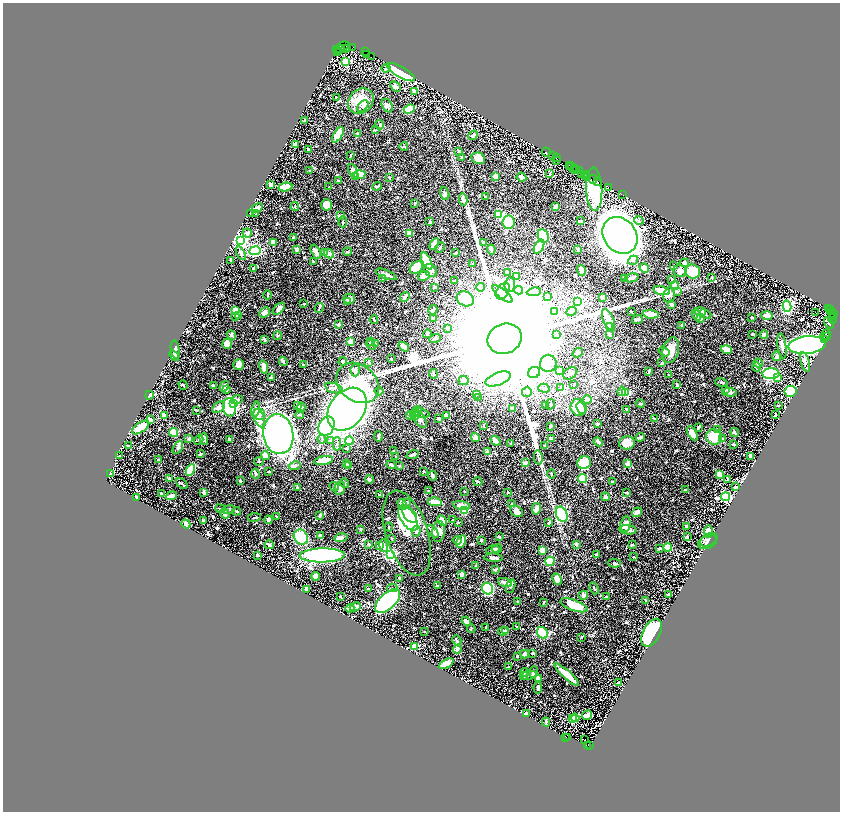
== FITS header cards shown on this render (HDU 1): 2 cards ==
NAXIS1  =                 1675
NAXIS2  =                 1619

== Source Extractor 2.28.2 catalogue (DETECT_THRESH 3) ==
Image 1675 x 1619 px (HDU 1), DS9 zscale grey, zoomed out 1/2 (1 PNG px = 2 x 2 image px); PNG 842 x 814 px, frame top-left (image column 2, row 1618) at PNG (3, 3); each listed source drawn as its Kron ellipse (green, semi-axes under 4 px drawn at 4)
Background 1.29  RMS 0.022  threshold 0.0646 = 3 sigma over >= 5 px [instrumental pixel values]
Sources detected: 854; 47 cannot appear on this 1/2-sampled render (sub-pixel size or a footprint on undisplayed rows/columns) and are neither listed nor drawn; of the other 807, the 500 brightest by FLUX_AUTO listed and drawn (307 fainter detections omitted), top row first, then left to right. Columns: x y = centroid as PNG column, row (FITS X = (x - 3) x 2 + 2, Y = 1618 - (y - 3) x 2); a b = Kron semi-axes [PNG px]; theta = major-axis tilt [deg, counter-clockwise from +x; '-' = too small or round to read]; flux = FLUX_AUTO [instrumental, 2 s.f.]
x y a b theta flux
343 46 6 3 19 170
353 47 2 1 - 150
345 48 3 2 - 400
337 49 2 2 - 240
340 49 5 2 - 290
347 49 2 1 - 53
337 52 3 2 - 40
365 52 3 2 - 93
366 54 2 1 - 130
371 57 3 1 - 300
346 61 3 3 - 460
386 68 4 4 - 7.5
401 72 16 5 -30 500
395 86 6 3 -44 31
414 91 4 2 - 18
336 97 2 2 - 4.9
361 101 14 11 44 96
363 106 7 3 46 8.1
387 106 7 5 -59 12
409 109 6 3 22 170
305 121 3 2 - 3.8
379 125 5 3 - 6.1
375 130 4 2 - 3.9
358 134 4 3 - 8.5
338 135 9 4 57 56
473 135 5 4 - 9.8
295 144 4 2 - 39
404 146 4 3 - 3.9
309 149 3 2 - 5.2
458 151 3 2 - 5.2
546 152 4 1 - 230
350 155 3 2 - 4.7
552 156 2 1 - 170
462 158 3 3 - 9.4
478 158 7 5 -21 62
556 158 2 2 - 180
556 160 3 1 - 80
569 165 2 1 - 110
571 166 3 1 - 350
573 168 6 2 -63 760
575 168 2 1 - 150
576 169 2 1 - 370
310 171 2 2 - 7.5
353 171 7 3 -67 25
579 171 3 1 - 640
550 174 4 2 - 9.5
582 174 3 1 - 320
586 174 2 1 - 460
360 175 6 3 6 76
585 175 2 1 - 420
355 176 3 2 - 4.9
496 176 2 2 - 79
389 177 3 2 - 3.8
521 177 5 3 - 16
587 178 2 1 - 190
593 179 4 2 - 430
338 181 2 2 - 6.3
598 181 3 2 - 680
270 184 4 3 - 12
377 186 5 2 - 9.2
285 187 7 3 11 59
329 187 2 2 - 4.4
609 188 2 2 - 74
594 189 21 8 -87 350
445 193 7 4 -72 10
622 194 3 1 - 54
485 197 3 2 - 9.9
463 200 6 4 -78 17
415 203 3 2 - 5.9
327 205 5 5 - 65
295 206 4 3 - 4.5
555 207 3 3 - 23
257 208 6 3 28 31
251 213 3 2 - 3.7
256 214 4 2 - 4.4
499 214 3 3 - 200
340 216 4 3 - 12
580 221 3 2 - 13
639 221 5 3 - 5.6
343 222 5 3 - 6.8
430 222 3 2 - 8.5
509 222 6 6 - 210
247 233 5 4 - 10
409 234 4 3 - 47
620 235 19 16 -52 13000
543 236 7 5 -63 240
293 238 4 2 - 11
240 240 4 3 - 1800
273 243 3 3 - 26
483 243 3 2 - 5.2
434 244 6 3 61 48
440 247 5 2 - 4.1
539 247 7 3 60 140
297 249 3 3 - 21
491 249 5 3 - 9.3
578 249 4 2 - 7.5
255 251 6 4 9 200
316 252 7 3 -63 18
324 252 2 2 - 21
347 252 4 3 - 6.1
241 253 7 3 -61 12
329 253 5 3 - 12
456 253 3 2 - 8.6
231 260 2 2 - 7.2
633 260 5 4 - 8
427 261 9 4 -63 130
313 262 2 2 - 4.7
473 263 3 2 - 4.2
684 263 5 3 - 9.4
674 265 3 2 - 4.7
253 268 3 3 - 6.7
416 268 7 5 41 96
644 268 5 4 - 33
431 270 7 5 -41 21
581 270 5 3 - 27
680 271 7 6 - 24
508 272 3 3 - 3.7
693 272 8 7 - 140
386 274 11 3 -22 19
424 276 6 4 24 27
516 276 3 2 - 8.6
711 277 2 2 - 5.1
624 278 3 2 - 7.9
631 278 7 3 14 16
383 279 3 2 - 6.9
671 279 4 2 - 5.2
454 281 3 3 - 5.9
510 285 7 5 85 24
675 285 4 3 - 45
435 287 4 3 - 5.5
481 287 4 3 - 26
519 290 4 4 - 20
661 290 8 3 -14 76
503 291 9 6 55 27
534 292 7 4 6 19
678 292 4 3 - 4
503 294 12 4 -40 21
267 295 5 2 - 4.3
669 295 7 6 - 12
547 296 4 3 - 6.2
405 297 5 3 - 13
602 297 3 3 - 12
349 299 6 5 - 16
465 299 9 7 -26 180
347 302 4 3 - 4.1
577 302 3 3 - 780
304 304 2 2 - 4.1
672 304 3 2 - 20
787 306 6 4 -76 560
319 308 5 2 - 4.5
279 309 7 4 45 17
829 309 2 1 - 1900
236 310 3 3 - 130
433 310 5 2 - 5.2
831 310 2 1 - 110
571 311 5 3 - 17
555 312 3 3 - 4.8
631 312 2 2 - 7.1
700 312 5 4 - 20
816 312 2 1 - 7.9
264 313 6 4 43 17
832 313 5 4 - 2700
651 314 8 3 -6 39
705 314 6 3 -25 5.6
238 315 4 3 - 25
696 315 6 4 -59 8.5
235 316 3 2 - 7.6
767 316 5 3 - 40
752 317 2 2 - 5.5
834 317 3 2 - 890
433 318 2 2 - 14
700 318 4 3 - 15
637 319 5 2 - 5.8
833 319 4 3 - 620
374 320 4 2 - 5.1
608 320 12 5 -67 33
829 323 6 2 -54 16
338 325 3 2 - 20
682 325 3 3 - 5.2
609 326 4 3 - 7.6
448 328 3 2 - 4.2
427 334 4 2 - 6.5
609 334 4 2 - 8.1
753 334 4 2 - 6.8
825 334 5 2 - 380
231 335 5 3 - 6.5
557 335 4 3 - 6.1
764 335 4 3 - 10
278 336 4 3 - 3.7
826 337 2 2 - 300
435 338 6 3 16 7.3
505 339 17 15 21 370000
824 339 2 2 - 120
265 340 4 3 - 5.6
371 341 3 3 - 5.9
351 342 3 3 - 18
375 343 3 2 - 4.5
227 344 5 4 - 50
371 345 5 2 - 6.4
807 345 19 9 5 2700
782 346 12 3 -81 13
404 347 6 4 -33 29
175 350 9 3 -81 31
671 350 13 8 73 35
726 350 5 3 - 47
664 352 6 3 -35 14
578 353 5 3 - 4.6
174 356 6 3 -52 21
777 356 5 4 - 9.4
391 359 2 2 - 4.9
283 361 4 2 - 9.8
343 362 4 3 - 12
369 362 2 2 - 17
805 362 10 4 -74 12
548 363 8 8 - 28
662 363 3 3 - 5.5
758 363 5 3 - 8.8
239 365 5 5 - 25
303 365 3 2 - 4.4
264 367 7 3 -79 39
756 367 5 3 - 7.8
355 370 6 4 -89 12
559 370 4 3 - 18
649 371 4 2 - 10
534 373 6 5 - 21
570 373 7 5 37 11
433 374 5 3 - 6.7
771 374 8 5 2 300
669 375 3 2 - 6.3
271 378 3 3 - 12
777 378 4 3 - 19
498 379 13 6 21 32
464 381 5 4 - 17
721 382 6 3 -16 4.8
358 383 23 18 -39 250
574 384 2 2 - 11
183 385 5 1 - 3.7
677 385 4 2 - 5.1
213 386 3 2 - 11
224 386 6 3 58 12
334 388 9 5 -16 16
544 388 6 3 -17 7.2
560 388 4 3 - 5
226 390 4 3 - 7.8
726 390 3 3 - 4.2
379 391 4 3 - 5.1
622 391 5 3 - 22
791 391 6 5 - 290
527 392 5 5 - 8.5
626 392 3 3 - 190
730 392 7 3 -4 12
476 394 4 3 - 4
149 395 4 2 - 27
478 398 3 2 - 6.3
587 399 4 3 - 22
237 400 6 3 16 22
640 403 5 2 - 4
233 404 4 3 - 23
550 404 5 2 - 5
298 405 3 2 - 15
546 405 4 2 - 6.1
778 405 2 2 - 7.1
219 407 7 4 39 23
230 407 9 6 -82 390
579 407 8 8 - 160
301 408 5 3 - 6.6
512 408 3 2 - 5.3
581 408 6 4 -66 59
255 409 8 4 78 13
347 409 23 17 54 2800
626 409 3 3 - 4.3
197 410 4 2 - 5.3
416 411 6 4 42 41
421 413 9 4 -15 11
259 414 6 5 - 16
164 415 4 3 - 25
299 415 4 1 - 4.5
411 415 5 3 - 9.2
414 415 5 4 - 9.7
775 415 2 2 - 4
447 416 4 3 - 17
259 418 9 5 -68 24
439 418 3 2 - 12
654 418 4 2 - 3.7
420 419 10 5 -60 15
151 420 3 3 - 29
598 424 4 3 - 4.7
484 425 4 2 - 3.9
326 426 10 7 63 200
551 426 3 2 - 5.9
141 427 10 4 35 110
698 427 4 3 - 4.7
717 430 4 4 - 4.6
173 432 4 4 - 120
735 432 4 2 - 6
692 433 8 4 -60 41
278 434 20 15 -82 2600
378 436 5 2 - 6.6
640 437 4 2 - 14
714 437 8 7 - 90
189 438 3 3 - 8
475 438 4 4 - 29
552 438 3 2 - 19
723 438 4 3 - 4.9
204 439 6 4 -88 14
229 439 3 3 - 6.4
322 439 4 3 - 4.6
199 440 5 3 - 5
330 441 4 3 - 5
349 441 4 3 - 120
495 441 5 3 - 29
598 442 5 2 - 14
511 443 3 2 - 4
627 443 8 6 9 47
337 444 7 3 90 7.9
734 444 3 2 - 5.9
129 446 3 2 - 7.5
544 446 3 2 - 4.3
178 447 7 4 61 14
346 448 3 2 - 4.1
393 450 2 2 - 4.4
488 452 3 3 - 16
200 454 3 2 - 4.9
413 454 6 2 18 14
265 455 4 4 - 15
120 456 2 2 - 6.9
751 456 4 2 - 11
396 457 2 2 - 8.8
538 457 7 2 -78 5.9
158 460 3 2 - 9.9
259 461 5 2 - 4.5
324 461 10 4 11 82
525 463 3 2 - 18
584 463 7 6 - 120
346 464 3 2 - 26
628 464 3 3 - 30
348 465 3 2 - 4.4
391 465 4 3 - 8.3
295 466 6 3 12 14
399 466 2 2 - 4
190 470 6 4 64 110
269 471 3 2 - 5.3
423 471 2 2 - 6
110 474 3 2 - 9.3
255 474 5 3 - 7.4
551 474 4 2 - 4.1
720 474 4 3 - 31
433 476 5 2 - 19
169 479 3 2 - 13
369 479 4 2 - 21
583 479 4 4 - 110
728 479 3 2 - 5
240 481 3 2 - 6.1
612 481 3 2 - 5.4
478 482 4 2 - 4.3
344 483 5 2 - 4
182 484 7 2 -38 5.2
334 486 5 3 - 4.4
735 487 3 2 - 8.3
297 488 4 3 - 7.3
340 488 7 5 71 14
685 490 2 2 - 5.1
429 491 3 2 - 4.4
204 492 4 3 - 18
464 492 2 2 - 5.3
508 492 2 2 - 5.1
626 493 4 2 - 7.8
162 494 3 2 - 15
379 494 2 2 - 3.9
171 496 5 3 - 41
136 497 2 2 - 4.3
605 497 4 3 - 13
725 497 4 3 - 700
407 502 3 2 - 7.9
435 502 7 3 -7 58
402 504 6 4 -57 24
512 504 3 2 - 4.4
461 505 8 4 -11 24
220 509 5 3 - 5.3
536 509 5 4 - 24
229 510 6 4 19 6
237 511 4 2 - 7.1
464 511 3 3 - 270
517 511 7 5 -30 21
637 512 5 3 - 23
225 513 5 4 - 11
562 514 8 5 -66 320
320 515 3 2 - 6.6
410 515 9 5 -50 220
276 516 4 3 - 4.9
254 517 6 2 7 4
408 518 14 7 -58 400
268 520 4 3 - 28
442 520 5 3 - 38
453 520 3 2 - 6.3
204 521 3 2 - 8.4
458 522 2 2 - 5.1
549 523 3 3 - 6.9
186 524 5 3 - 11
625 524 8 5 81 32
686 526 2 2 - 9.4
389 527 4 2 - 6
361 529 3 2 - 7.4
628 530 8 4 -5 17
416 531 5 4 - 10
433 531 7 3 -50 21
438 531 10 6 83 22
708 532 6 4 -83 40
407 533 44 21 -72 120
320 535 3 2 - 12
301 537 8 6 -54 180
499 537 2 2 - 5.7
687 537 3 2 - 6
341 538 7 3 14 14
391 538 3 2 - 4
457 540 4 3 - 16
481 540 3 2 - 4.7
709 540 9 5 28 11
461 542 6 4 60 43
707 542 10 6 25 9.7
369 544 3 2 - 9.6
576 544 4 3 - 8
269 545 5 4 - 7.4
632 545 2 2 - 7.4
380 546 2 2 - 63
384 546 7 3 -75 18
659 548 3 2 - 11
668 548 4 3 - 100
497 549 5 3 - 5.7
493 550 7 3 12 9.6
543 550 4 3 - 57
597 554 3 2 - 12
258 555 3 3 - 6
322 555 22 7 1 760
391 555 3 3 - 930
634 557 2 2 - 6.1
493 558 9 4 -3 14
550 561 5 4 - 99
614 563 6 3 -3 8.5
476 565 3 2 - 5.5
495 569 3 2 - 9.1
461 574 4 3 - 15
315 576 4 3 - 42
400 578 3 2 - 11
557 579 6 4 -65 46
505 582 7 3 -18 27
438 586 3 3 - 9.7
511 586 7 4 71 7.7
368 588 3 2 - 7.9
392 588 5 4 - 8.8
594 588 6 2 -68 7.5
307 589 4 2 - 13
488 589 6 5 - 250
669 594 4 2 - 7.9
583 595 5 4 - 9.6
340 597 2 2 - 4.6
607 597 4 3 - 9.4
646 600 3 2 - 3.8
388 601 15 8 43 1000
518 602 3 2 - 5.9
544 602 4 2 - 3.7
574 605 14 5 -20 110
355 607 6 3 26 34
350 608 4 3 - 35
466 621 5 3 - 15
486 627 3 2 - 4.7
517 627 4 2 - 4.9
471 628 4 2 - 3.9
505 630 3 3 - 3.8
424 631 2 2 - 8.9
503 631 5 3 - 8.8
542 633 6 5 - 190
652 633 15 8 62 810
581 637 4 2 - 3.7
457 640 5 3 - 6.2
414 646 3 3 - 200
457 649 4 4 - 9.5
533 653 3 2 - 4.2
524 654 4 4 - 17
517 656 3 2 - 3.7
446 664 8 3 27 110
508 667 2 2 - 5.8
525 672 4 2 - 7.1
534 672 5 3 - 8.3
529 675 8 2 6 8.5
567 675 16 3 -41 94
524 676 3 3 - 6.5
538 679 3 3 - 29
619 683 2 2 - 14
538 687 6 3 80 11
526 714 3 2 - 13
587 715 5 3 - 67
573 718 4 3 - 110
575 718 4 4 - 100
546 722 4 2 - 7.2
566 737 3 1 - 170
568 737 2 1 - 120
585 739 2 1 - 6.4
588 745 3 2 - 140
590 745 3 2 - 120
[307 fainter detections neither listed nor drawn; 47 sub-pixel or undisplayed-footprint detections neither listed nor drawn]